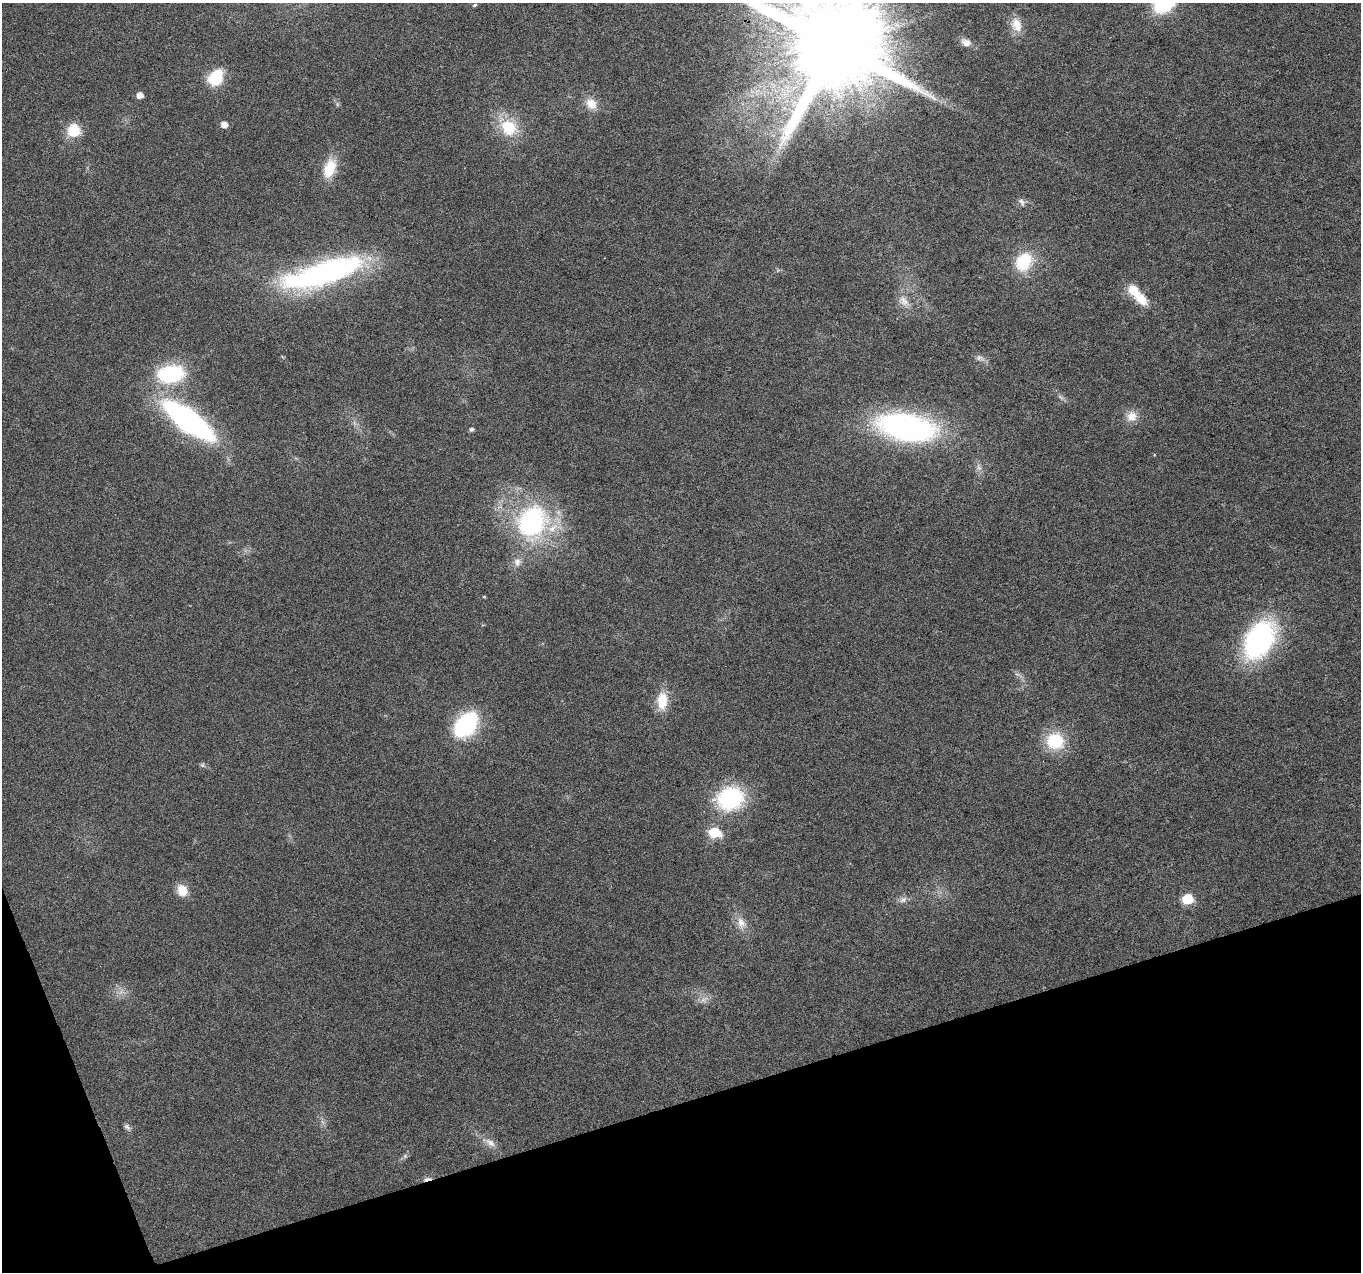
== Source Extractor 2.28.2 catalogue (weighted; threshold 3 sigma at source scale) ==
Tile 14 of 4 x 4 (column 2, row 4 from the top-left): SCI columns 1361-2719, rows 123-1392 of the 5437 x 5268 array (HDU 1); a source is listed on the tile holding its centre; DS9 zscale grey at full resolution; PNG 1363 x 1274 px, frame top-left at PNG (2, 3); no overlay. Shown black and unused: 15% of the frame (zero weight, under 3 of 6 exposures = <1% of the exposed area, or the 3 px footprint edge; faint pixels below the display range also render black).
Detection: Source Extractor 2.28.2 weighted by HDU 2 'WHT'; one run over the whole footprint, this tile lists its part. Background 0.0284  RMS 0.0027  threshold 0.0112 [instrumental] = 3 sigma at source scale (4.09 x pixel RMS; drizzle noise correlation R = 1.36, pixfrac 0.8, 0.0396/0.0396 arcsec/px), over >= 5 px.
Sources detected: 43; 1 too faint to see at this stretch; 1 inside a brighter object's white glare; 1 cosmic-ray / hot-pixel residue — not listed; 1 inside a brighter listed object's ellipse — not listed separately; the other 39 listed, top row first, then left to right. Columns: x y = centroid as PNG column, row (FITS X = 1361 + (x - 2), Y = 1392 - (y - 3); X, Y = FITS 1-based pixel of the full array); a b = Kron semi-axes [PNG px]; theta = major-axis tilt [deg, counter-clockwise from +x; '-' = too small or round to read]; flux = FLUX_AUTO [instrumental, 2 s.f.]
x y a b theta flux
475 5 6 4 27 0.37
1017 25 20 13 -74 3.5
966 42 12 9 -24 1.9
833 45 27 22 17 7600
216 77 18 14 57 8.5
140 95 5 5 - 2.1
591 104 16 13 -48 3.1
224 125 6 5 - 1.9
508 127 21 18 -40 9.3
73 130 15 14 - 6.4
330 168 25 13 69 6.5
1022 202 12 6 -67 0.85
1024 262 23 18 58 10
316 277 88 25 10 54
1141 299 20 12 -47 4.5
904 301 18 10 -49 2.5
980 358 13 7 -12 1.2
170 374 24 16 9 23
1061 397 9 3 -45 0.58
1132 416 14 14 - 2.8
188 420 43 15 -37 84
906 427 48 22 -11 77
471 429 5 5 - 0.57
531 523 41 33 58 39
517 562 11 9 85 1.7
484 597 5 3 - 0.22
1259 640 34 22 59 54
662 701 22 13 87 5.6
466 725 20 13 50 33
1055 741 22 20 -11 10
730 798 31 25 17 22
714 832 7 6 - 18
182 890 14 11 -70 3.6
1187 899 6 6 - 15
903 900 10 8 28 1.1
741 923 17 10 -67 2.7
127 1127 10 6 -45 0.74
490 1143 17 8 -37 2
405 1156 8 5 45 0.55
Overlapping masked pixels (flux is a lower limit): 1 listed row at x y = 833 45
Isophote crosses this tile's border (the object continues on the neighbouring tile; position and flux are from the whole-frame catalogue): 1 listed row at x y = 833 45